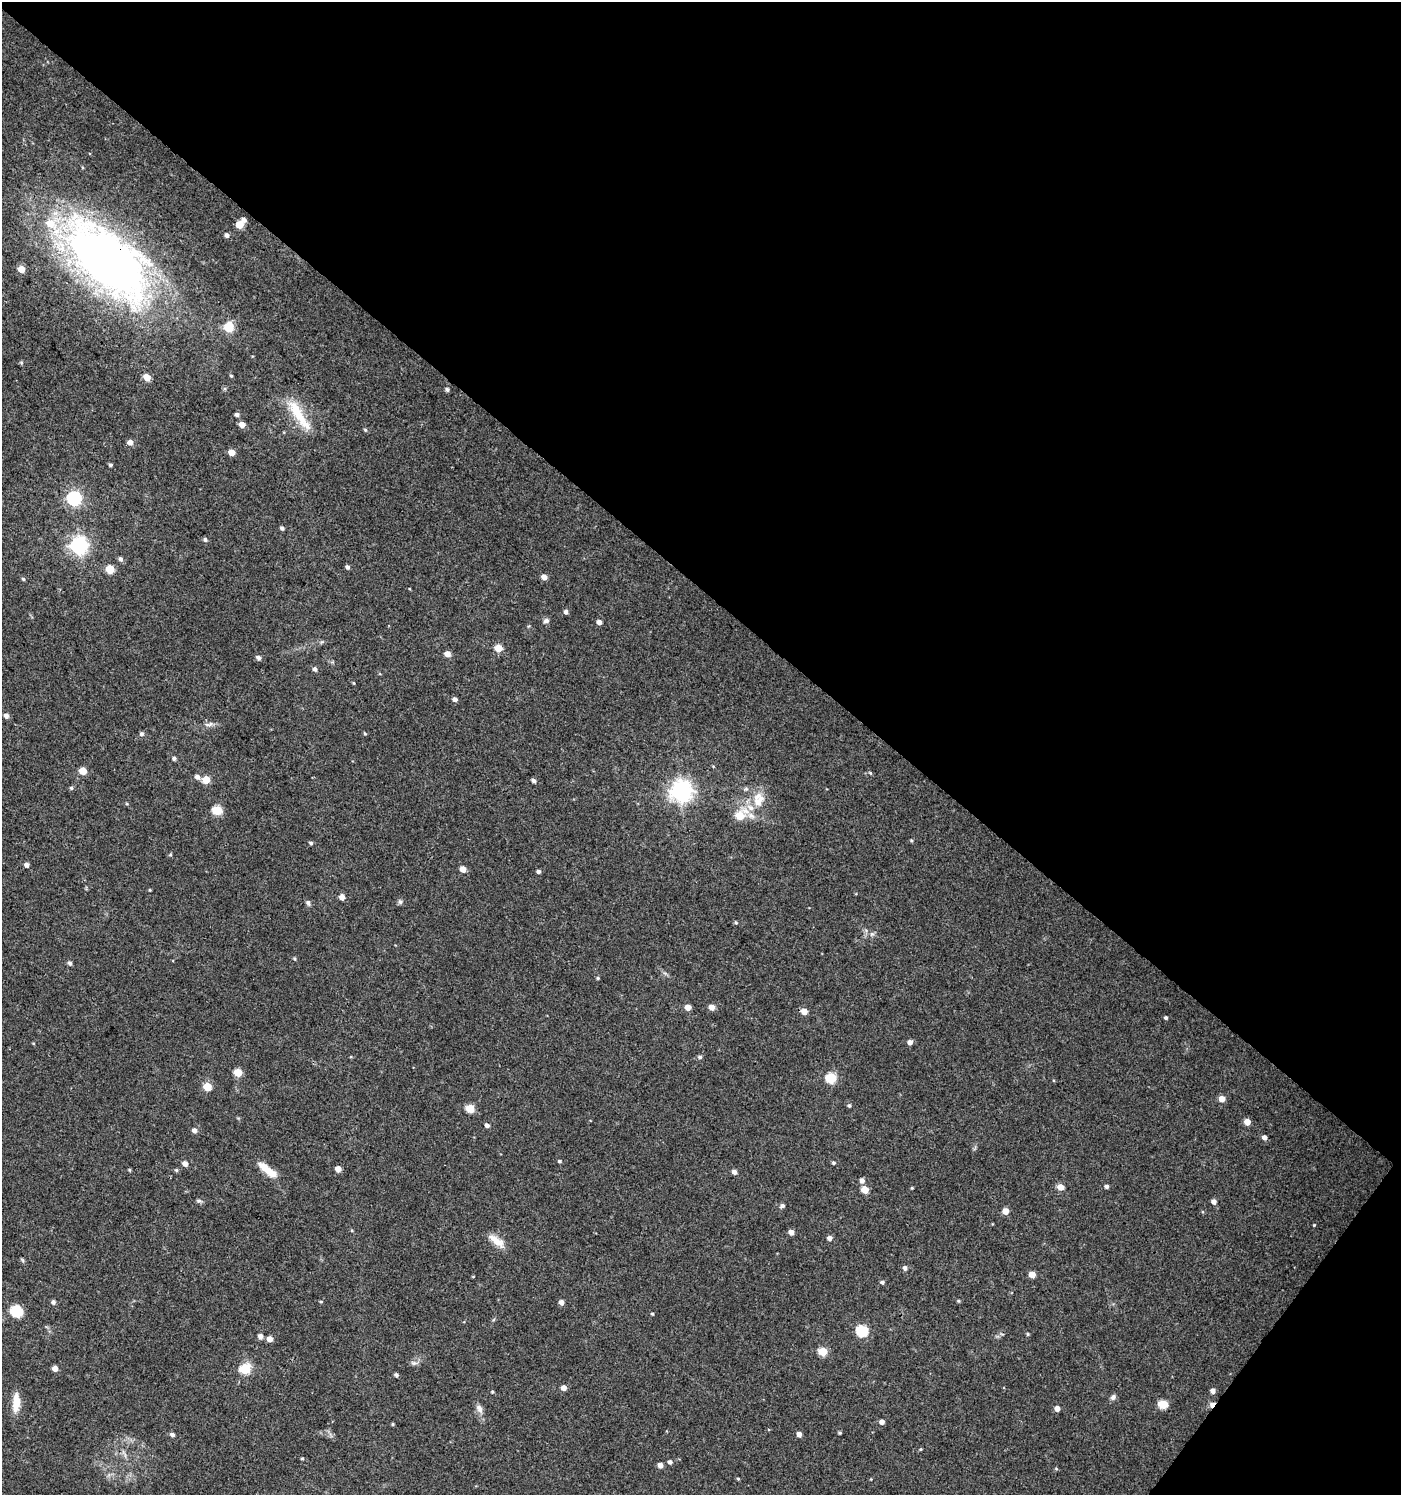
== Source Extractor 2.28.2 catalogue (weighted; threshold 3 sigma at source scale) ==
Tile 8 of 4 x 4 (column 4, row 2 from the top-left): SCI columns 4441-5839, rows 2990-4482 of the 6017 x 5984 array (HDU 1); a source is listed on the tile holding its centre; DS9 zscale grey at full resolution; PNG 1403 x 1497 px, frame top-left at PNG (2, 2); no overlay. Shown black and unused: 41% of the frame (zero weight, under 3 of 4 exposures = <1% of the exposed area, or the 3 px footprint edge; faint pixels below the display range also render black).
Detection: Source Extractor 2.28.2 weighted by HDU 2 'WHT'; one run over the whole footprint, this tile lists its part. Background 0.0233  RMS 0.004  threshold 0.0179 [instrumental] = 3 sigma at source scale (4.5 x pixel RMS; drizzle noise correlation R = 1.50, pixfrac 1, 0.0396/0.0396 arcsec/px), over >= 5 px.
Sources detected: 143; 4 inside a brighter listed object's ellipse — not listed separately; the other 139 listed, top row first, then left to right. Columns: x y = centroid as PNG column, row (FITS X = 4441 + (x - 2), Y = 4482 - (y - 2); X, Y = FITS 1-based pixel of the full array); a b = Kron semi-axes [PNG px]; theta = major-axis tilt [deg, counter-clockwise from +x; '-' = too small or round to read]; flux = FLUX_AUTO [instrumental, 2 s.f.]
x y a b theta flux
244 220 5 5 - 1.5
239 225 5 5 - 9.8
227 235 6 5 - 1.2
107 261 105 49 -44 280
21 269 5 4 - 6.5
229 327 9 8 - 8.4
21 362 5 4 - 0.55
231 376 4 3 - 0.46
147 377 5 4 - 5.4
447 389 5 5 - 0.85
297 412 42 13 -58 13
237 414 4 4 - 1.4
242 425 5 5 - 3.4
365 430 5 4 - 0.51
130 442 5 5 - 2.3
232 452 5 4 - 4.2
110 465 4 4 - 0.75
74 499 6 6 - 79
282 528 5 4 - 0.8
205 540 6 5 - 0.91
79 546 7 7 - 150
120 559 6 5 - 1.1
348 567 5 4 - 0.96
110 569 5 5 - 11
544 577 4 4 - 3.3
23 579 5 4 - 0.57
566 612 5 4 - 1.3
546 621 8 6 15 1.2
599 622 4 4 - 2
498 648 5 5 - 7.8
447 654 5 4 - 3.5
259 658 6 5 - 1.2
315 669 6 5 - 1.1
354 683 4 3 - 0.34
455 699 4 4 - 1.7
6 715 5 4 - 1.7
209 724 14 4 14 1.6
141 734 6 5 - 0.88
365 734 5 3 - 0.4
174 758 5 5 - 0.98
83 771 5 5 - 7.7
870 773 5 4 - 0.5
197 777 6 5 - 1.8
206 780 5 5 - 8.6
534 781 5 4 - 1.3
71 788 5 5 - 0.65
681 791 8 7 - 290
758 800 23 15 80 8.4
217 810 5 5 - 19
740 815 11 7 41 9.3
911 840 5 3 - 0.41
311 843 5 4 - 0.68
170 855 5 4 - 0.45
26 865 5 4 - 1.6
463 869 5 4 - 3.7
539 871 4 4 - 1.1
150 890 4 3 - 0.32
342 897 5 4 - 3
400 902 7 5 -74 0.86
308 903 7 5 -72 1
736 923 4 4 - 0.55
872 934 7 5 44 0.95
70 963 5 4 - 1
598 978 4 4 - 0.46
688 1007 5 4 - 3.4
712 1007 5 5 - 3.4
804 1011 5 5 - 3.7
1166 1018 4 4 - 0.68
910 1042 5 4 - 2
700 1057 5 5 - 0.82
238 1073 5 5 - 11
831 1078 6 5 - 23
207 1087 5 5 - 12
1222 1099 5 5 - 3.7
849 1105 5 4 - 0.68
470 1108 5 5 - 12
1247 1122 5 5 - 4.3
487 1125 5 4 - 1.3
194 1130 5 5 - 1.8
1264 1137 5 4 - 1.6
560 1161 5 4 - 0.57
185 1163 5 5 - 2.3
833 1163 5 4 - 0.59
338 1169 4 4 - 3.8
129 1170 5 3 - 0.41
176 1170 4 4 - 0.58
268 1170 24 7 -38 7.7
734 1172 5 5 - 1.3
862 1181 5 5 - 1.7
1107 1186 4 4 - 1.1
1060 1187 5 5 - 4.3
912 1188 3 3 - 0.38
865 1190 5 5 - 6
199 1201 8 4 -8 0.75
1214 1202 5 4 - 1.8
782 1206 5 5 - 1.2
1005 1211 5 5 - 4
1314 1225 3 3 - 0.31
791 1232 4 4 - 2.7
830 1238 5 4 - 1.9
496 1241 23 8 -37 4.6
905 1268 5 5 - 1.4
1032 1274 5 4 - 5.5
882 1282 4 4 - 0.9
321 1301 5 3 - 0.38
959 1301 4 4 - 0.47
53 1302 5 5 - 1.2
561 1302 5 4 - 2.1
16 1312 13 12 - 9.1
652 1314 4 3 - 0.41
862 1331 6 6 - 32
1028 1334 4 3 - 0.5
260 1336 5 5 - 1.8
269 1339 5 4 - 3.2
823 1352 6 5 - 9.7
414 1363 10 6 -9 1.2
55 1368 4 4 - 2.7
245 1369 6 5 - 23
396 1375 4 4 - 0.9
564 1388 5 4 - 3
1213 1391 5 4 - 1.8
492 1392 4 3 - 0.44
1113 1397 7 6 - 1.3
16 1402 23 8 86 6.1
1163 1404 6 5 - 13
1212 1405 6 4 50 3.6
1057 1408 5 4 - 2.6
479 1409 13 7 -63 2.1
882 1422 5 4 - 1.8
393 1424 4 3 - 0.45
840 1433 4 3 - 0.53
799 1434 4 4 - 2.3
172 1435 5 4 - 1.2
921 1449 5 3 - 0.38
302 1458 4 3 - 0.44
670 1462 4 4 - 1.3
660 1465 5 4 - 2.4
1056 1469 6 3 -20 0.39
738 1479 4 4 - 0.4
Overlapping masked pixels (flux is a lower limit): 2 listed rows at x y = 107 261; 1212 1405
Isophote crosses this tile's border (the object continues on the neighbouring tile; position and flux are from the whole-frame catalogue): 1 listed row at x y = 107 261